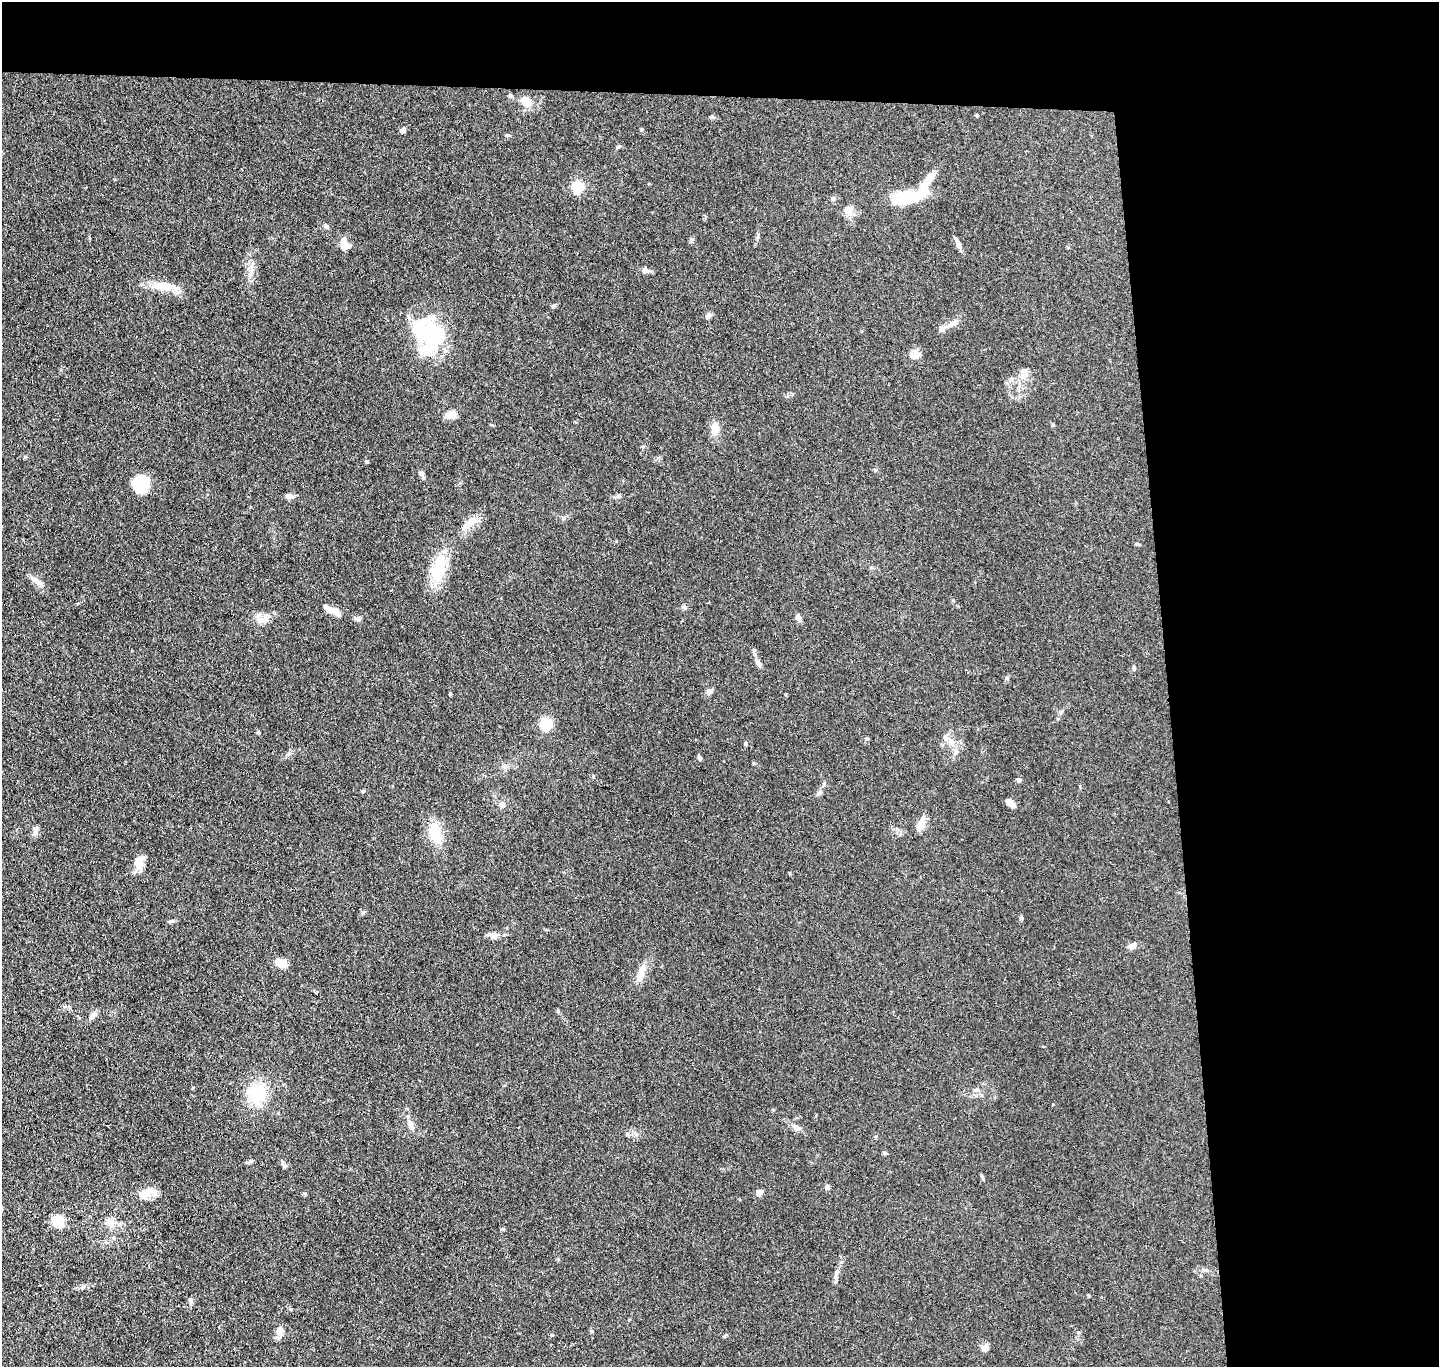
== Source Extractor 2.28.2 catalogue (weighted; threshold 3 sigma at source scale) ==
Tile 3 of 3 x 3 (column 3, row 1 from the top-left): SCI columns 2932-4368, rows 2856-4220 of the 4423 x 4346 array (HDU 1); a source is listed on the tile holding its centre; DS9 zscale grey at full resolution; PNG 1441 x 1369 px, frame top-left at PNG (2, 2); no overlay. Shown black and unused: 24% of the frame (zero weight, under 3 of 4 exposures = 5% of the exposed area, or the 3 px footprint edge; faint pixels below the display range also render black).
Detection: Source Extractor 2.28.2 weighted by HDU 2 'WHT'; one run over the whole footprint, this tile lists its part. Background 0.0905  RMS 0.0073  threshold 0.0327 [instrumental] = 3 sigma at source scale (4.5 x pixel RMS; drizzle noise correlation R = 1.50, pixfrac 1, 0.05/0.05 arcsec/px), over >= 5 px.
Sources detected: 90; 2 inside a brighter object's white glare — not listed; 3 inside a brighter listed object's ellipse — not listed separately; the other 85 listed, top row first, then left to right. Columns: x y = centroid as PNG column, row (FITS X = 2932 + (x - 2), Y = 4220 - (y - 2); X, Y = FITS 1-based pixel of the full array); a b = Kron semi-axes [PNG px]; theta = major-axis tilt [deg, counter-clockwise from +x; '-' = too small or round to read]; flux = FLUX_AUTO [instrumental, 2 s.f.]
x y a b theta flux
526 101 16 10 -40 9.3
977 115 4 4 - 0.69
711 117 5 5 - 0.9
641 129 5 4 - 0.86
403 130 8 6 70 1.7
618 147 7 4 40 1.1
578 187 6 5 - 71
907 197 43 14 10 32
833 198 6 6 - 1.6
848 210 16 9 -69 5.2
326 226 7 5 -22 1.5
691 240 6 4 61 1.3
958 244 15 5 -69 3.4
345 246 12 8 -3 5.1
645 270 9 7 -17 2.2
251 272 17 6 74 4.6
164 286 28 11 -5 13
553 306 7 4 19 1.1
708 315 7 6 - 2.2
953 323 16 7 27 4.5
431 333 42 29 -31 64
915 355 15 10 34 5.3
1024 373 16 10 72 6.9
451 415 12 9 10 6.4
1053 425 5 4 - 0.77
715 429 12 9 -86 7.8
367 461 4 4 - 0.86
421 474 11 5 -60 1.9
141 484 19 18 - 20
618 495 7 5 41 1.7
289 496 10 6 -7 3
472 521 16 10 17 6.8
1137 544 6 4 -26 0.97
438 569 35 15 74 28
38 582 19 8 -40 5.2
953 600 5 3 - 0.55
684 607 7 5 -10 1.5
333 610 20 7 -25 8.2
798 618 8 5 -74 3.2
262 619 22 10 -15 7.1
358 619 8 6 -17 2.1
758 663 12 6 -59 2.9
1134 668 6 4 71 1.1
709 691 4 4 - 6.8
450 694 3 3 - 0.82
786 694 5 3 - 0.6
546 724 11 10 - 19
258 732 5 4 - 0.78
951 742 11 7 -51 5.1
746 743 5 5 - 1.1
955 753 8 6 75 2.2
700 758 7 4 -65 1.2
504 766 7 6 - 1.9
1019 780 5 5 - 2
363 791 4 4 - 0.93
819 793 7 6 - 1.8
1011 803 11 5 -35 4.3
502 804 7 7 - 3.4
920 824 17 9 65 6.9
35 832 13 6 83 2.7
436 833 19 13 -79 22
139 862 15 12 79 8.3
172 921 8 5 26 1.4
494 935 8 8 - 3.8
1132 946 10 7 26 3.8
281 963 11 7 -20 10
641 971 24 8 69 7.3
93 1015 13 6 50 3.2
976 1089 7 4 19 1.1
257 1094 19 17 76 32
411 1123 10 6 -42 2.9
796 1127 9 7 -36 3.7
885 1153 6 4 -27 1
251 1161 7 4 17 1.2
285 1166 6 5 - 1.3
827 1187 6 5 - 2.2
759 1192 7 6 - 3.6
144 1193 26 9 21 9.2
58 1220 8 7 - 25
110 1222 14 10 -40 6.3
837 1272 8 5 61 2.1
83 1287 7 5 22 1.7
190 1300 8 4 -66 1.4
280 1331 11 8 -90 5.5
985 1348 10 8 85 2.9
Unlisted compact peaks at least as high as the median listed source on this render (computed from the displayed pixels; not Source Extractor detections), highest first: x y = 1021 918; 503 1229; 363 912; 558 1011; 725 1336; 508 135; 289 753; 552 1335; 1007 678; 1078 1332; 25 457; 875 470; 1088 1295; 773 1110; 592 1331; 593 776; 982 1176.